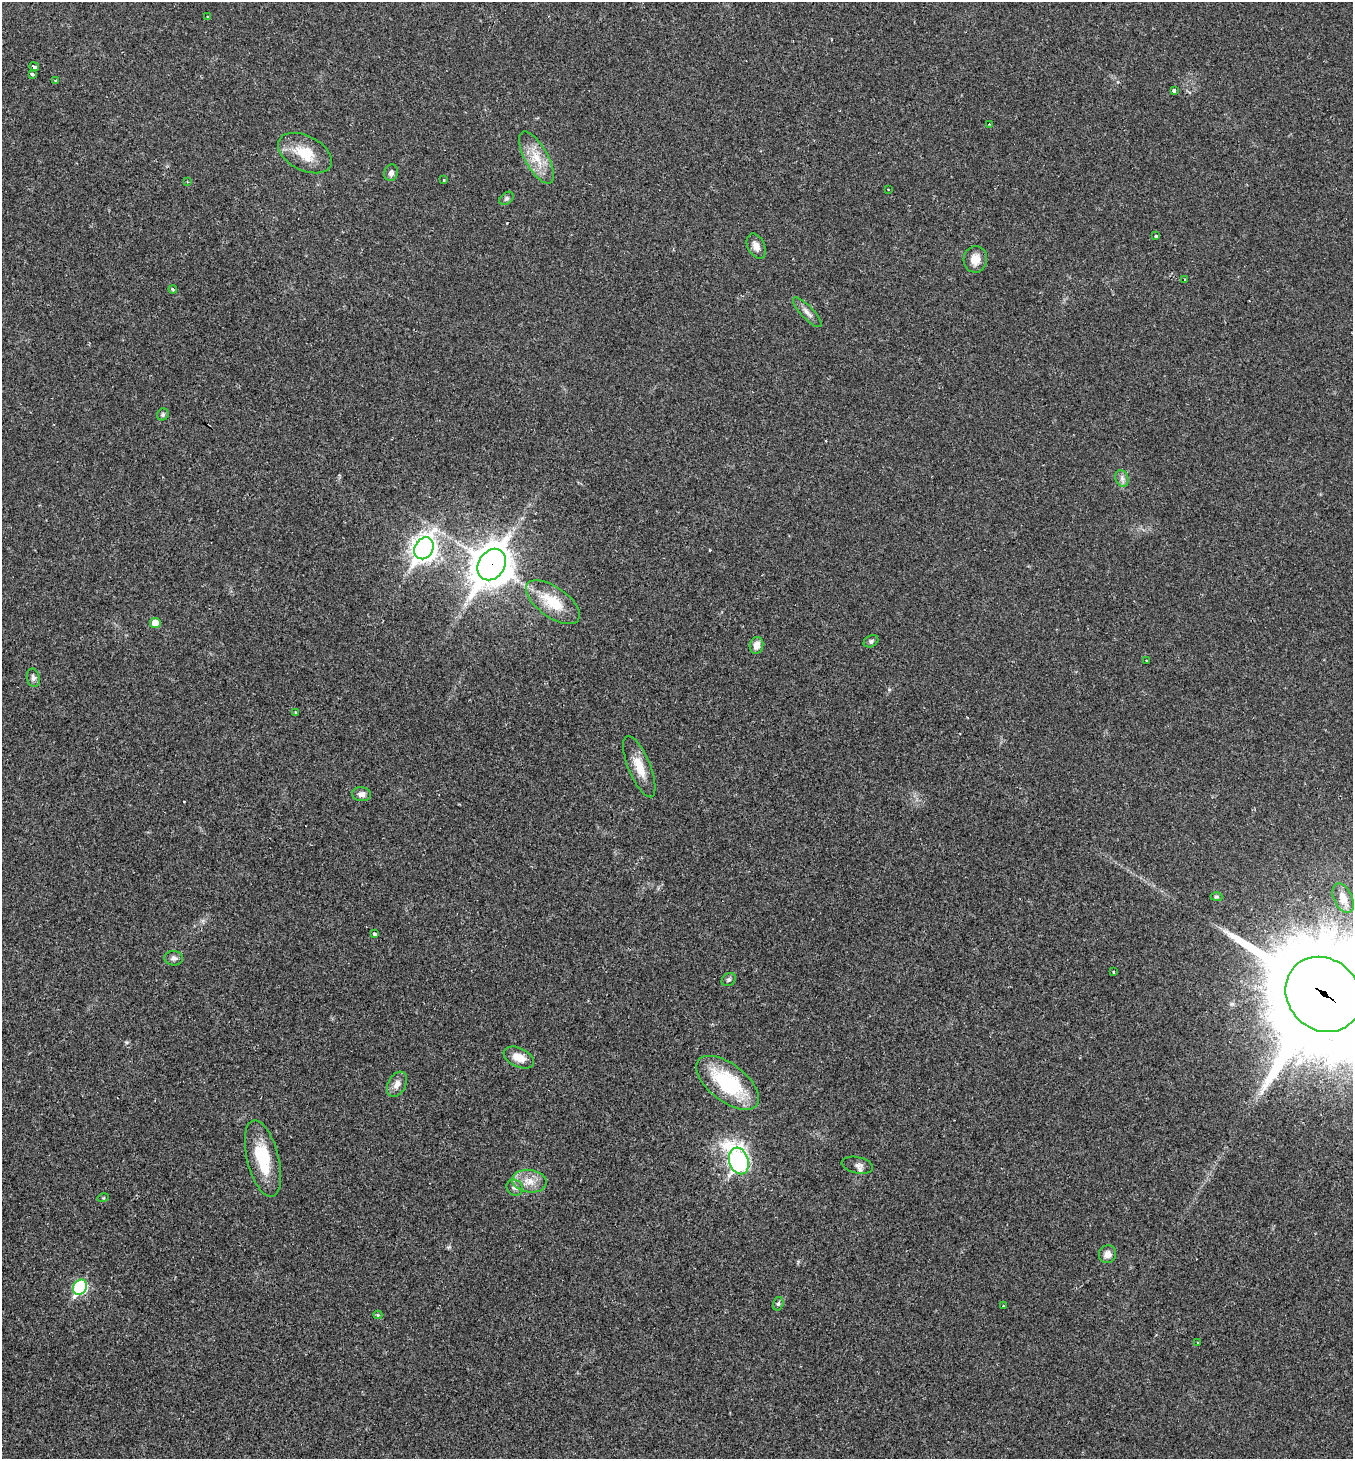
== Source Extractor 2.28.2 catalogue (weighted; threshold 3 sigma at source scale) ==
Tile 11 of 4 x 4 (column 3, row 3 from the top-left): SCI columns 3009-4359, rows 1478-2934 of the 5936 x 5931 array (HDU 1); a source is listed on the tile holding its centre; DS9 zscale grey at full resolution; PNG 1355 x 1461 px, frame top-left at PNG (2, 2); each listed source drawn as its Kron ellipse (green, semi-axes under 4 px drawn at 4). Shown black and unused: <1% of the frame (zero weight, under 2 of 3 exposures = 2% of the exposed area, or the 3 px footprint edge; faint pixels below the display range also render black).
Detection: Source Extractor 2.28.2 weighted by HDU 2 'WHT'; one run over the whole footprint, this tile lists its part. Background 0.0302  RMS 0.0045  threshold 0.0204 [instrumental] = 3 sigma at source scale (4.5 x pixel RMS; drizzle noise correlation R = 1.50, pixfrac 1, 0.05/0.05 arcsec/px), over >= 5 px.
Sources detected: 57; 3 cosmic-ray / hot-pixel residue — neither listed nor drawn; the other 54 listed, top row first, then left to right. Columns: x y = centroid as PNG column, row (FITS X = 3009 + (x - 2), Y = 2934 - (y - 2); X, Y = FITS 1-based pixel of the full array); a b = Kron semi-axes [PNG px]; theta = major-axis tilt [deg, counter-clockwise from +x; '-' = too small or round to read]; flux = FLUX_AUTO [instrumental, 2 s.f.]
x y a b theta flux
208 17 3 2 - 0.37
34 67 5 3 - 1.4
33 74 4 3 - 4.5
56 81 3 3 - 1.2
1174 91 3 3 - 16
989 124 3 2 - 0.68
305 153 29 17 -27 12
536 158 29 11 -61 9.4
391 173 8 6 76 1.4
443 180 3 2 - 0.5
187 182 3 2 - 0.41
888 190 3 3 - 0.98
506 198 8 5 40 0.94
1155 236 3 3 - 12
756 246 13 8 -63 3.2
975 259 13 11 84 4.9
1185 280 3 3 - 0.85
173 289 4 3 - 0.53
807 312 19 6 -46 2.6
163 414 6 5 - 0.87
1122 478 8 6 -70 1.6
424 548 11 9 61 350
492 565 17 13 58 1100
553 602 31 15 -36 14
155 623 5 5 - 5.6
871 641 8 5 29 1
756 645 8 6 76 3.3
1146 661 3 3 - 0.65
33 678 9 6 -77 1.4
295 712 3 3 - 0.47
639 767 33 11 -68 8.2
361 794 9 7 -5 2
1216 897 6 4 -1 0.62
1343 898 16 9 -65 4.5
375 934 3 3 - 32
174 958 9 7 -3 1.5
1113 972 3 2 - 0.54
729 980 7 6 - 0.99
1323 994 40 35 -45 13000
519 1057 16 9 -25 6.2
728 1083 37 18 -37 34
397 1084 13 8 61 3.1
263 1159 39 15 -76 19
739 1161 13 9 -73 150
857 1165 16 8 -11 2.3
529 1181 17 11 -7 5.9
515 1188 8 7 - 1.7
103 1198 6 3 17 0.5
1108 1254 9 8 - 2.9
80 1287 8 6 56 52
778 1304 7 5 74 0.86
1003 1306 3 3 - 1.1
378 1315 4 4 - 0.43
1197 1342 2 2 - 0.27
Overlapping masked pixels (flux is a lower limit): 2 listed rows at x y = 492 565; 1323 994
Isophote crosses this tile's border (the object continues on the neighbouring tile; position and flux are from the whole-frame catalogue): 1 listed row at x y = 1323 994